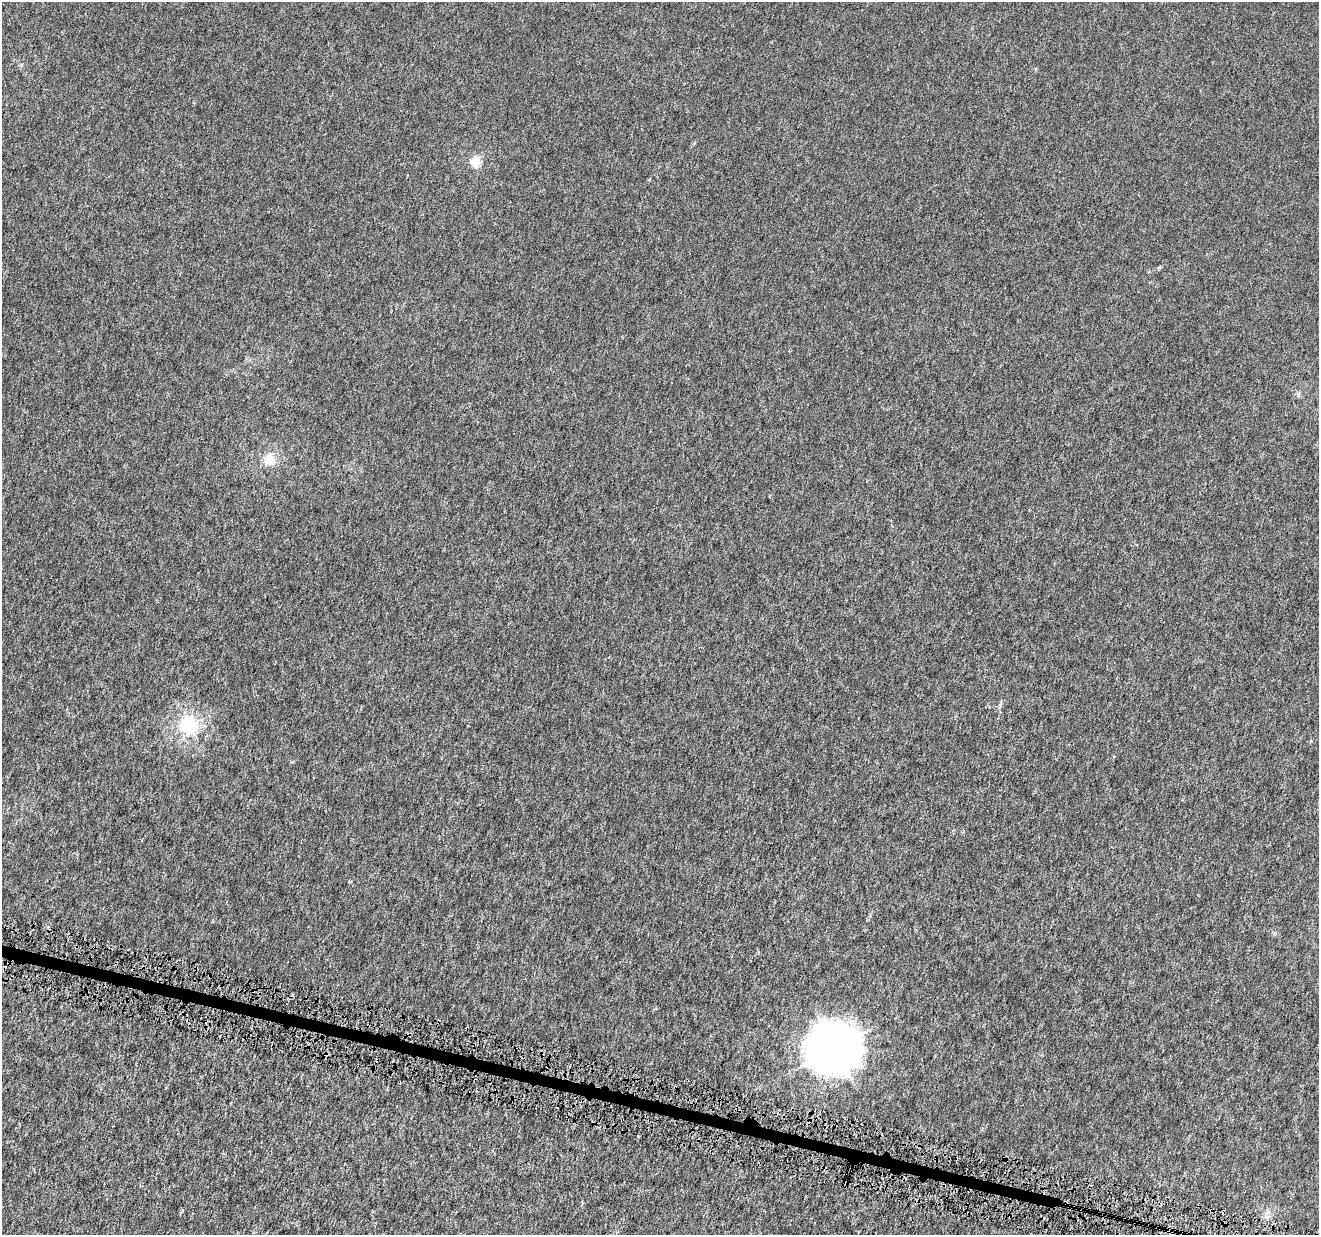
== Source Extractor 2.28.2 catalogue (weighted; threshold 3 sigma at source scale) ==
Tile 6 of 4 x 4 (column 2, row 2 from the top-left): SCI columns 1329-2645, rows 2758-3990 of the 5282 x 5454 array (HDU 1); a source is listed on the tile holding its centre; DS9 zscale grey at full resolution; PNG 1321 x 1237 px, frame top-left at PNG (2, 2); no overlay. Shown black and unused: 1% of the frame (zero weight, under 4 of 8 exposures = <1% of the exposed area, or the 3 px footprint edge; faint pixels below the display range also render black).
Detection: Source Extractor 2.28.2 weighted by HDU 2 'WHT'; one run over the whole footprint, this tile lists its part. Background 3.03e-04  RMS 8.1e-04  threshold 0.00332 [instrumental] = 3 sigma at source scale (4.09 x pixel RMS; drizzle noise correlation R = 1.36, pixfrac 0.8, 0.0396/0.0396 arcsec/px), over >= 5 px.
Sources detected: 9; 2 cosmic-ray / hot-pixel residue — not listed; the other 7 listed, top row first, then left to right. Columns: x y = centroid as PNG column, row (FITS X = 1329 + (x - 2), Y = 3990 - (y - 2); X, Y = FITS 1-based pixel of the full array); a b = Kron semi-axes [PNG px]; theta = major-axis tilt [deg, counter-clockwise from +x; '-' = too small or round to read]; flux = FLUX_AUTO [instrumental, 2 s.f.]
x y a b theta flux
475 162 11 10 - 0.87
269 459 15 14 - 1.1
189 726 6 6 - 22
835 1048 17 15 7 200
326 1054 6 4 -1 0.12
638 1136 2 2 - 0.059
846 1183 4 3 - 0.17
Overlapping masked pixels (flux is a lower limit): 2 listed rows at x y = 326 1054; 846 1183